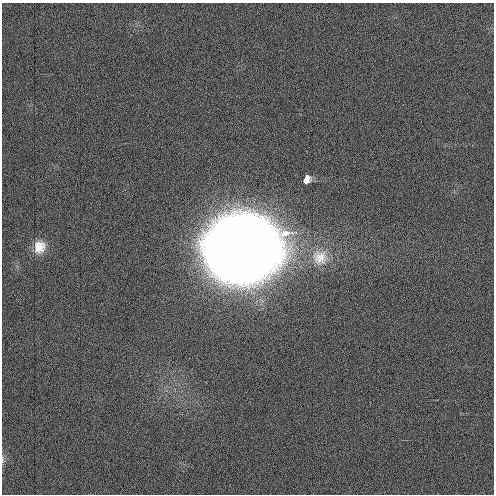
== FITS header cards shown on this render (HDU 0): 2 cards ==
NAXIS1  =                  492 / Axis length
NAXIS2  =                  492 / Axis length

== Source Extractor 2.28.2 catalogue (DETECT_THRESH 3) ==
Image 492 x 492 px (HDU 0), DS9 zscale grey, 1 PNG px = 1 image px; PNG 496 x 496 px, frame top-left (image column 1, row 492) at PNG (2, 3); no overlay
Background 3.61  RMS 3.2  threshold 9.48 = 3 sigma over >= 5 px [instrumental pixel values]
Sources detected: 6; all 6 listed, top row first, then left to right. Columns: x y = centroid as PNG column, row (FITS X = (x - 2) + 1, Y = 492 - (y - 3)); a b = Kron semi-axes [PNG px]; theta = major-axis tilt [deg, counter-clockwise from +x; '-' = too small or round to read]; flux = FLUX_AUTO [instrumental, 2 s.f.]
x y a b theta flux
307 178 4 3 - 4.5e+03
305 181 4 3 - 1.0e+04
39 247 16 14 74 3.3e+03
241 248 41 35 12 2.1e+06
320 257 23 22 - 6.0e+03
3 460 9 4 -90 4.3e+02
At the frame edge (FLAGS 8, measured only in part): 1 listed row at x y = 3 460